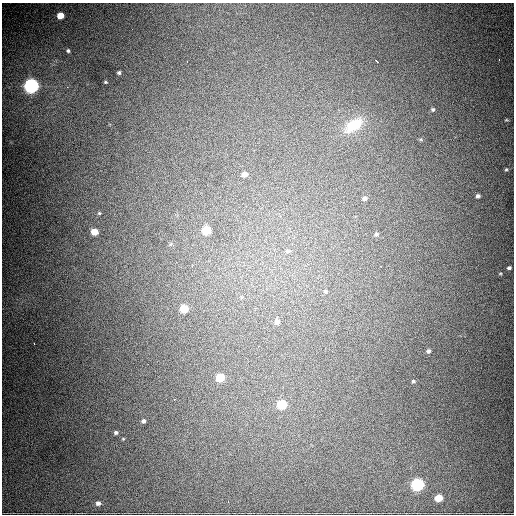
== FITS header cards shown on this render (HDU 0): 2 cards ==
NAXIS1  =                  512
NAXIS2  =                  512

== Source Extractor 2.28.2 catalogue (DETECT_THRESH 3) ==
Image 512 x 512 px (HDU 0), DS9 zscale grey, 1 PNG px = 1 image px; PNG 516 x 516 px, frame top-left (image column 1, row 512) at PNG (2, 3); no overlay
Background 2710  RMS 50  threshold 150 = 3 sigma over >= 5 px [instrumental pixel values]
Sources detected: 41; all 41 listed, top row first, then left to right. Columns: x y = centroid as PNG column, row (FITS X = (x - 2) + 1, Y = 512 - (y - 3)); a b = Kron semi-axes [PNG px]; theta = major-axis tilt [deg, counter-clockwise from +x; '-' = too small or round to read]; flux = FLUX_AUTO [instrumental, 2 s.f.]
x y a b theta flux
60 15 5 5 - 6.2e+04
68 51 5 5 - 6.6e+03
499 59 3 2 - 3.0e+03
187 61 3 2 - 3.3e+03
377 61 4 2 - 5.6e+03
119 73 3 3 - 5.9e+03
105 82 4 3 - 3.5e+03
31 86 7 6 - 1.2e+06
67 87 3 3 - 3.6e+03
433 109 5 4 - 5.4e+03
506 120 6 3 1 4.1e+03
354 125 25 13 35 1.2e+05
506 169 5 4 - 4.2e+03
244 174 6 5 - 2.8e+04
478 196 4 4 - 8.7e+03
365 198 6 5 - 1.1e+04
99 213 5 4 - 4.1e+03
206 230 5 5 - 1.6e+05
94 232 5 5 - 5.5e+04
376 234 5 4 - 6.5e+03
171 244 6 4 70 4.3e+03
287 251 8 6 -2 9.7e+03
380 266 3 2 - 4.1e+03
509 268 4 3 - 6.9e+03
325 291 5 5 - 5.4e+03
241 297 6 4 90 4.2e+03
184 309 5 5 - 1.2e+05
277 322 6 6 - 1.8e+04
34 344 2 2 - 3.0e+03
258 346 3 2 - 3.7e+03
428 351 5 5 - 7.5e+03
220 378 5 5 - 1.5e+05
413 381 4 4 - 4.7e+03
174 399 2 2 - 2.9e+03
282 404 6 5 - 2.4e+05
143 421 4 4 - 8.3e+03
116 432 4 4 - 6.7e+03
418 485 6 5 - 7.7e+05
438 498 5 5 - 6.6e+04
228 501 2 2 - 2.1e+03
98 503 5 5 - 1.2e+04